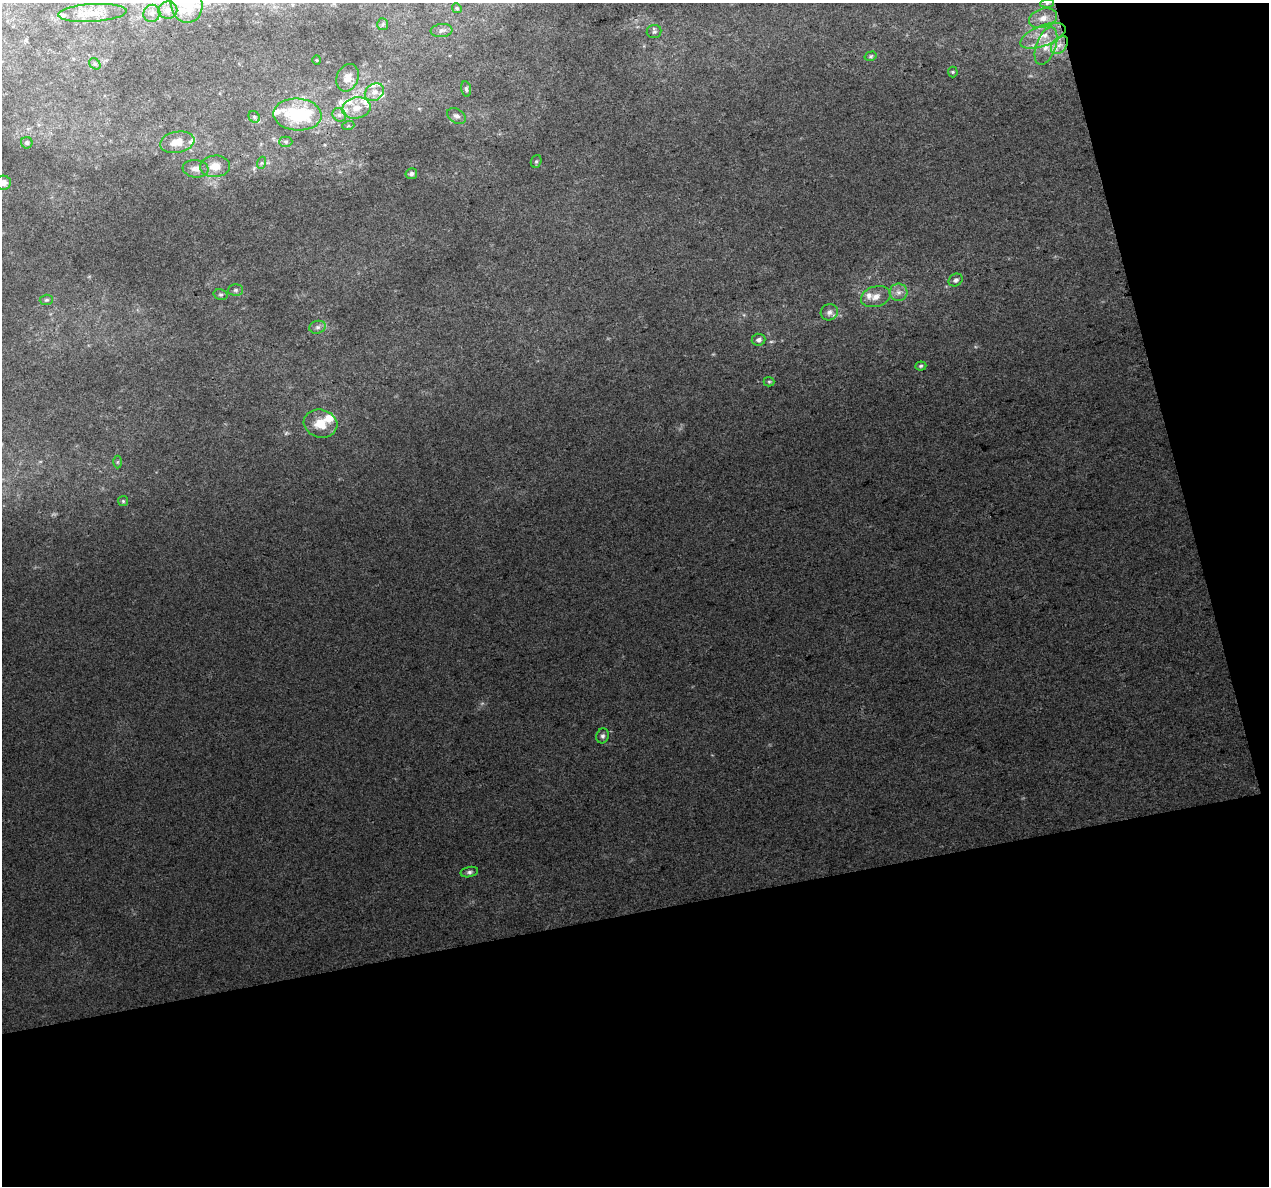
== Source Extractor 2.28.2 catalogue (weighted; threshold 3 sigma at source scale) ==
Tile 4 of 2 x 2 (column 2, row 2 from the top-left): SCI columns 1268-2534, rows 30-1213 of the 2536 x 2443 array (HDU 1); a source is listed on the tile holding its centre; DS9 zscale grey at full resolution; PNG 1271 x 1188 px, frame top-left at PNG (2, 3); each listed source drawn as its Kron ellipse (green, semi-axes under 4 px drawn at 4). Shown black and unused: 29% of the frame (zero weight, under 3 of 4 exposures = <1% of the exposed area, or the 3 px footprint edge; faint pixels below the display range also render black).
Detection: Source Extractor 2.28.2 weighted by HDU 2 'WHT'; one run over the whole footprint, this tile lists its part. Background 0.0412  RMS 0.0094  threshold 0.0425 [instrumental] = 3 sigma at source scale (4.5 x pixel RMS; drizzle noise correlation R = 1.50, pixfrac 1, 0.0396/0.0396 arcsec/px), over >= 5 px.
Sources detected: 67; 1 inside a brighter object's white glare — neither listed nor drawn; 15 inside a brighter listed object's ellipse — not listed separately; the other 51 listed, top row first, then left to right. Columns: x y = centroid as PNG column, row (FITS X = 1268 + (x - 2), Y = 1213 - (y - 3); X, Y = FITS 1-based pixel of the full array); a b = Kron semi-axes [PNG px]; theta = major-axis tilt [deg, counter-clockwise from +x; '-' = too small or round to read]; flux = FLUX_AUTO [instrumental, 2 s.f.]
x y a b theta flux
1047 3 7 4 2 1.8
187 5 18 16 -78 17
457 8 5 4 - 1.2
168 10 9 8 - 6.2
92 13 34 9 4 16
152 13 9 8 - 4.3
1043 18 14 9 16 9.6
383 24 6 5 - 1.8
442 30 11 6 6 3.3
654 32 7 6 - 2.2
1043 36 24 10 21 18
1059 45 10 7 51 6.1
1046 46 20 10 70 13
871 56 6 4 16 1.3
317 60 4 4 - 0.91
95 64 6 5 - 1.7
953 72 5 5 - 1.2
348 78 14 10 67 9.2
466 89 8 5 -79 2
374 92 10 8 32 6.5
356 108 14 10 10 12
297 114 24 16 -4 53
339 115 7 6 - 2.9
456 116 10 7 -30 3.9
254 117 6 5 - 2.1
348 126 6 4 18 1.2
177 142 17 10 11 13
286 142 6 5 - 1.7
27 143 6 5 - 1.9
536 161 6 5 - 1.7
261 163 6 4 71 1.3
215 166 15 11 4 11
196 169 13 8 -6 5.5
411 174 6 5 - 3.1
3 183 7 7 - 5.2
956 280 7 6 - 3.2
235 290 7 6 - 2.2
899 292 9 8 - 5.2
221 295 7 5 -15 1.7
876 297 15 10 17 8.1
46 300 6 5 - 1.7
829 312 9 8 - 4.1
318 327 8 6 14 3.2
759 340 7 6 - 3.4
921 366 5 4 - 1.6
769 382 5 5 - 1.2
320 424 17 14 -15 17
117 462 6 4 89 1.3
123 501 5 5 - 1.3
603 736 7 6 - 2.7
469 872 9 5 11 2.4
Isophote crosses this tile's border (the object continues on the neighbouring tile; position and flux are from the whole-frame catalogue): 2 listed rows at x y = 187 5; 3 183